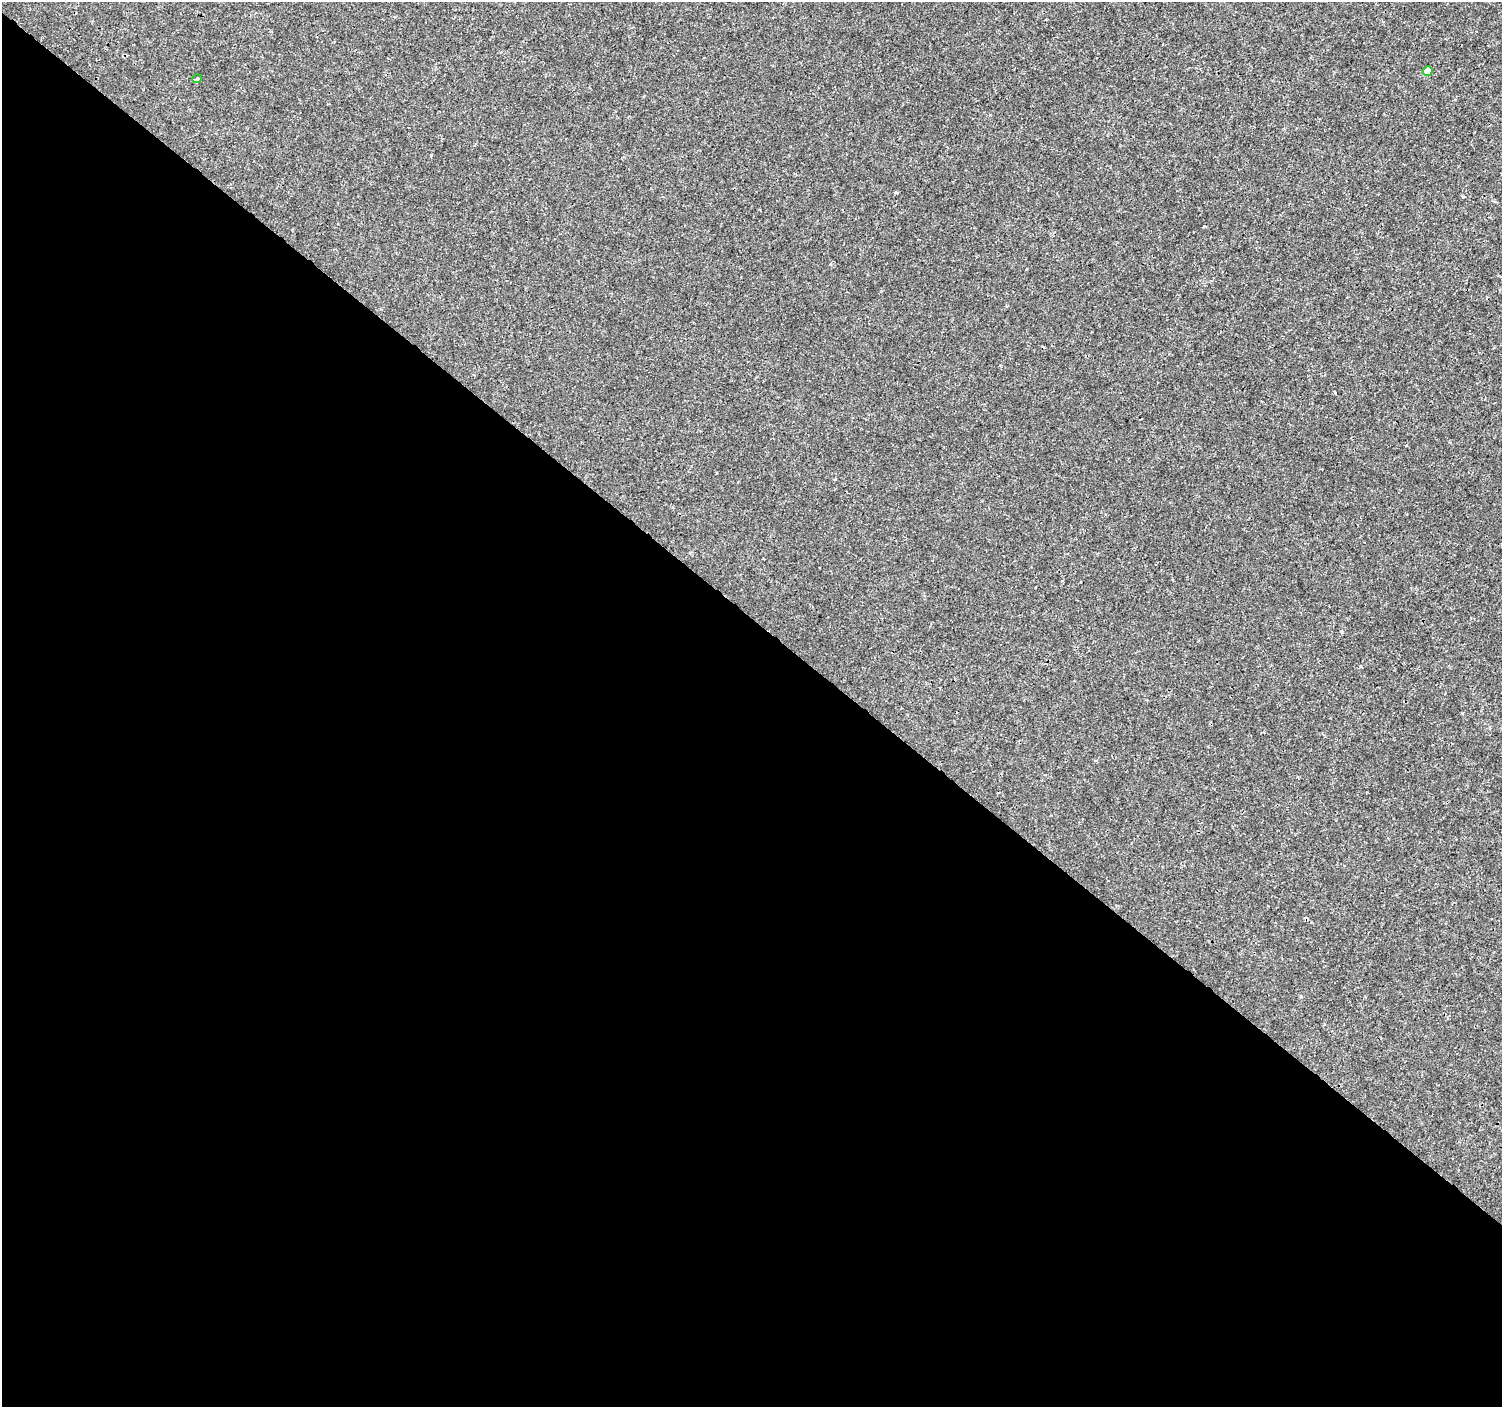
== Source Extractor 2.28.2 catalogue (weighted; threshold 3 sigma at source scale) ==
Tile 14 of 4 x 4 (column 2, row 4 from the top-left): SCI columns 1501-3000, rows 171-1575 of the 6008 x 6026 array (HDU 1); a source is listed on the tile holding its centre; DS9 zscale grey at full resolution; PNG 1504 x 1409 px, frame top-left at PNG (2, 2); each listed source drawn as its Kron ellipse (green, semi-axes under 4 px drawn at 4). Shown black and unused: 56% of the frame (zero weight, under 3 of 4 exposures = <1% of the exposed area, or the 3 px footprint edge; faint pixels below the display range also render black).
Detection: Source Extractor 2.28.2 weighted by HDU 2 'WHT'; one run over the whole footprint, this tile lists its part. Background 9.38e-04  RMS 9.4e-04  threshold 0.00421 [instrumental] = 3 sigma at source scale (4.5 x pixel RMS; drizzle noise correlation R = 1.50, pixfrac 1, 0.0396/0.0396 arcsec/px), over >= 5 px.
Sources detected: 3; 1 cosmic-ray / hot-pixel residue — neither listed nor drawn; the other 2 listed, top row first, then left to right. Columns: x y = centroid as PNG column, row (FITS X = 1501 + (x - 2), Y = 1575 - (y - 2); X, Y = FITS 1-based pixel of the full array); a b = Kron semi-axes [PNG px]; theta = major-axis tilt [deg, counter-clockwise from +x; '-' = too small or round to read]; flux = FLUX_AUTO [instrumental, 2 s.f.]
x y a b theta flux
1428 71 5 4 - 1.2
197 79 5 3 - 0.1